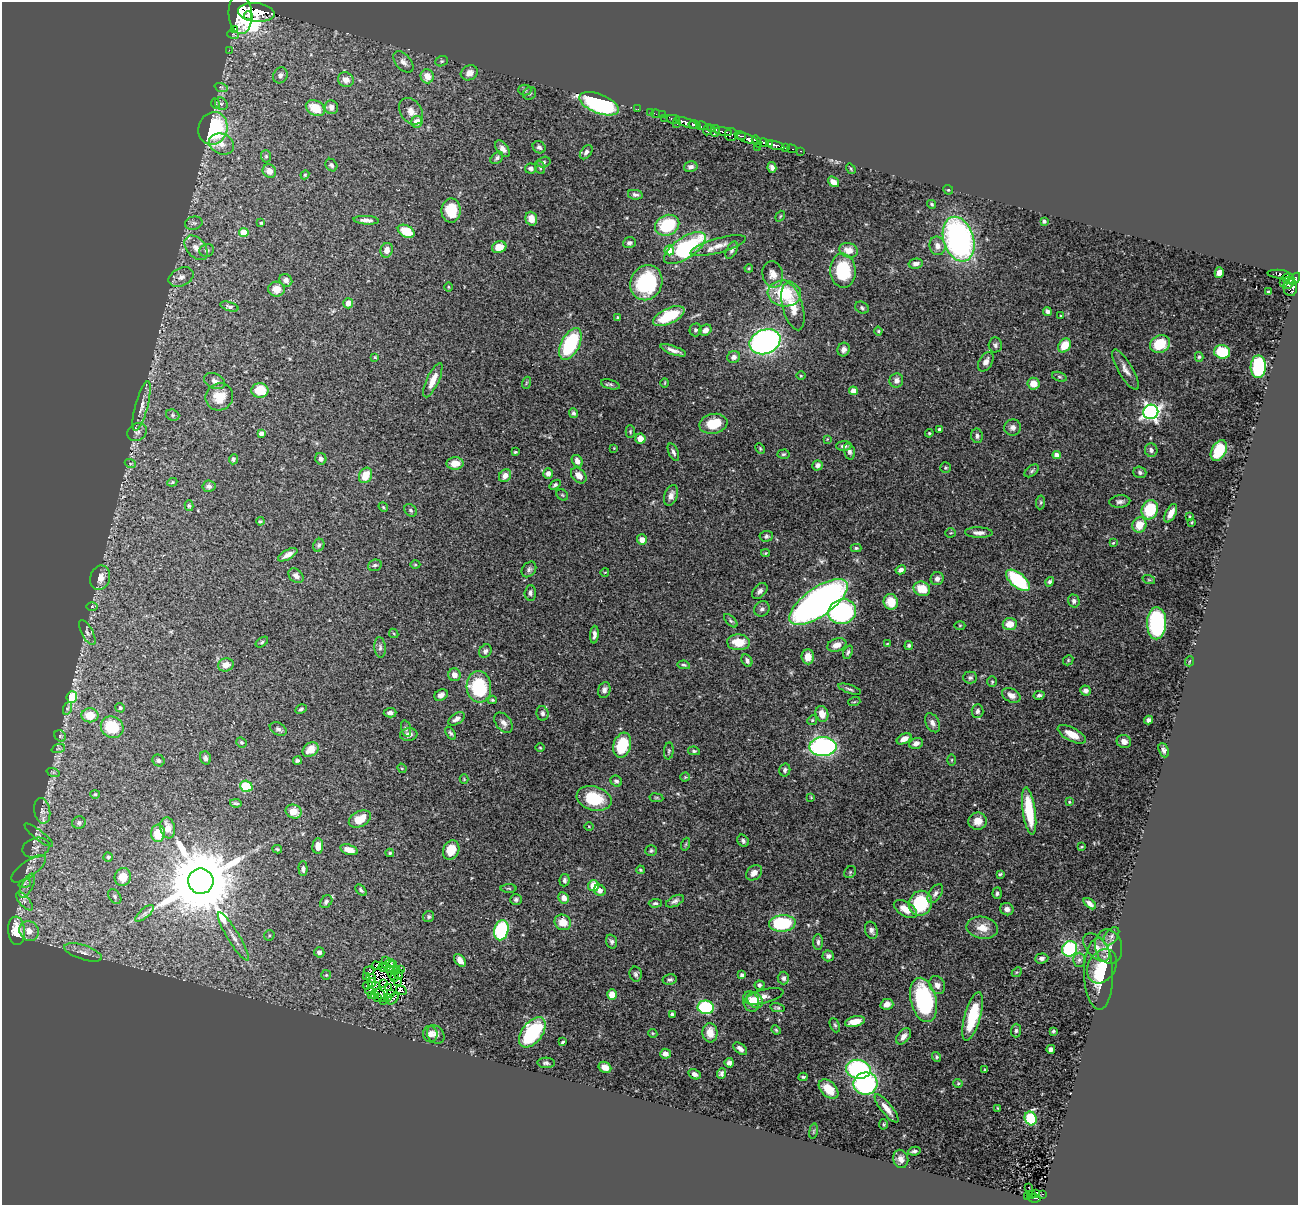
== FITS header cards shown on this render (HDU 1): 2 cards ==
NAXIS1  =                 1296
NAXIS2  =                 1203

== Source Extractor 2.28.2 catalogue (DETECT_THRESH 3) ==
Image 1296 x 1203 px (HDU 1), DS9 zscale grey, 1 PNG px = 1 image px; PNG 1300 x 1207 px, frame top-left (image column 1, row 1203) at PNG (2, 2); each listed source drawn as its Kron ellipse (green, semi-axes under 4 px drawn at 4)
Background 0.456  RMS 0.02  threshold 0.0607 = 3 sigma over >= 5 px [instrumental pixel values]
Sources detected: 482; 11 with non-positive FLUX_AUTO (blend fragments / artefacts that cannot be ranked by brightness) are neither listed nor drawn; the other 471 listed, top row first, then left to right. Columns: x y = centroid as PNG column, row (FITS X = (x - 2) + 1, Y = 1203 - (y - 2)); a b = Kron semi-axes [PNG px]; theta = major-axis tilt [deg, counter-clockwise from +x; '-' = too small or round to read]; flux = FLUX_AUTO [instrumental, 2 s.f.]
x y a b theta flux
256 12 18 9 -7 2800
240 14 20 11 -86 3400
249 16 4 4 - 430
234 30 4 3 - 12
233 34 6 3 -19 17
229 50 2 2 - 7.5
441 61 6 5 - 2.4
403 62 12 7 -48 7.6
469 73 9 7 28 9.6
280 75 8 7 - 5.9
427 76 7 6 - 17
346 80 8 7 - 8.6
221 87 7 4 -18 2.6
525 90 6 5 - 2.8
530 93 7 6 - 3.1
216 104 5 3 - 1.4
221 104 7 5 -46 3.5
599 104 21 9 -21 220
331 107 7 6 - 6.5
315 108 10 7 -29 28
638 109 2 2 - 10
411 111 14 10 -55 12
650 112 3 2 - 8.7
656 114 4 2 - 15
662 115 3 2 - 10
665 118 2 2 - 10
673 119 7 3 -13 72
417 122 6 5 - 15
687 123 13 4 -20 620
677 124 2 2 - 11
694 125 6 3 -14 380
702 126 6 3 -14 95
213 128 17 14 70 130
711 128 4 2 - 50
708 130 6 3 63 160
715 131 6 5 - 190
723 132 9 3 -11 190
731 135 6 6 - 190
740 136 6 2 -21 180
747 139 11 4 -17 620
757 141 6 3 -61 320
764 143 4 3 - 280
221 144 13 10 -23 12
769 144 4 3 - 96
775 145 9 4 -15 230
539 147 7 5 -35 4
758 147 2 2 - 4
785 148 3 3 - 54
503 149 9 5 -51 7.7
792 149 5 2 - 53
801 151 3 2 - 23
586 152 8 5 53 4
266 156 6 5 - 2.2
497 158 7 5 45 3.1
544 162 7 5 18 2.7
331 165 7 5 -55 3.1
691 167 7 5 14 4.8
772 167 5 4 - 4.5
531 168 6 5 - 3.8
540 168 6 5 - 2.1
851 169 6 3 -55 1.5
269 171 7 6 - 9.9
305 175 4 4 - 1.4
833 182 6 4 -40 9.9
948 190 5 4 - 1.6
635 195 7 5 -10 3.9
931 204 5 4 - 2
451 210 12 9 -89 43
780 216 6 3 53 1.2
531 219 7 5 -72 14
366 220 13 4 -4 5.6
1044 221 4 3 - 2.8
194 223 9 6 13 4.2
261 223 4 4 - 1.8
667 225 12 10 23 69
406 231 9 6 -27 34
244 232 5 4 - 33
959 239 23 15 -72 370
629 243 6 5 - 3.9
718 246 28 7 15 16
937 246 9 8 - 9.3
499 247 7 6 - 17
196 248 14 9 -50 12
685 248 24 10 34 160
207 250 7 6 - 3.6
387 250 7 6 - 9.2
669 250 5 5 - 38
732 250 9 5 64 3.5
848 250 9 7 -18 15
916 264 7 5 11 5.8
749 268 4 3 - 1.3
843 271 17 12 -86 72
1219 273 5 4 - 7.1
773 274 13 10 -75 12
1279 274 11 4 -5 110
181 277 13 9 26 9.2
1288 278 6 5 - 190
1295 279 7 4 54 260
286 280 7 6 - 6.5
1283 282 3 2 - 11
646 283 18 16 63 110
1289 283 7 3 42 150
448 287 5 3 - 1.3
1290 287 9 7 89 240
276 289 8 7 - 15
1268 292 4 2 - 1.7
784 293 17 13 -6 70
348 303 5 5 - 9.6
229 307 9 4 -17 3.7
793 307 24 10 -75 24
862 308 7 5 -31 2.9
1047 311 4 4 - 4.4
669 316 17 7 26 59
1061 316 4 3 - 1.5
618 318 3 3 - 1.7
696 330 6 6 - 2.9
705 330 6 5 - 9
878 331 4 4 - 1.7
765 342 16 12 22 480
570 344 17 9 62 96
1160 344 10 8 24 45
995 345 7 6 - 3.8
1065 345 8 5 57 26
673 350 13 3 -20 6.7
844 350 7 6 - 6.1
1222 352 8 6 -13 51
375 357 4 4 - 1.4
734 357 6 5 - 5
1199 357 5 4 - 1.9
986 362 10 6 61 7
1258 367 11 7 90 130
1126 370 23 7 -59 10
801 376 5 3 - 1.3
1059 377 7 4 -18 2.4
433 380 18 6 65 15
896 380 7 6 - 5.6
215 381 11 7 -25 7.6
526 383 6 3 71 1.5
665 383 5 3 - 1.1
610 384 9 4 -15 2.7
1033 384 6 6 - 16
260 391 8 7 - 36
853 391 4 4 - 12
219 397 14 13 - 28
142 406 26 6 75 12
1151 412 7 7 - 470
574 413 5 4 - 3.1
173 415 7 5 -21 2.9
713 424 14 10 10 36
1013 427 8 8 - 5.8
939 429 4 3 - 1.9
137 432 10 8 35 5.6
630 432 6 4 -90 1.8
261 433 4 4 - 6.3
929 433 4 4 - 1.5
977 436 7 6 - 3.8
640 438 5 5 - 14
827 439 3 3 - 1.1
844 446 8 4 1 4.5
614 448 3 3 - 0.87
760 448 6 4 -64 1.7
1151 450 7 6 - 4.9
1219 450 11 7 62 45
849 451 8 5 -75 4.4
515 452 3 3 - 1.5
673 452 9 4 -66 3.8
783 454 6 4 3 2.2
1057 455 4 4 - 11
233 459 5 4 - 3
321 459 6 5 - 4.7
577 461 6 5 - 7.7
130 463 5 3 - 1.5
455 463 8 6 1 16
818 465 5 5 - 4.3
945 468 5 5 - 2.1
1032 471 8 5 39 2.8
1140 472 6 5 - 3.5
548 474 5 5 - 6.8
365 475 8 6 62 23
579 475 9 6 -46 12
505 476 7 5 48 8.2
172 482 5 4 - 1.8
555 485 6 4 36 3
209 486 6 5 - 4.5
562 495 6 5 - 1.9
671 495 11 6 71 7.2
1041 502 7 4 84 2
1120 502 10 6 5 4.9
189 506 5 4 - 2.2
383 507 5 4 - 1.6
411 510 7 5 -47 2.9
1150 510 10 8 66 70
1171 513 10 5 62 12
1190 517 3 2 - 1.4
260 521 4 4 - 1.9
1192 522 3 2 - 1.4
1139 525 8 7 - 22
951 533 5 4 - 1.6
979 533 14 5 -2 6.9
766 536 7 5 4 3.2
642 540 5 5 - 10
1113 543 3 3 - 1.2
319 545 6 5 - 3
856 548 5 4 - 2.4
765 553 4 4 - 1.4
288 555 11 4 28 9.2
375 565 7 5 22 3
415 565 5 3 - 1.5
529 569 8 6 52 4.1
901 570 5 4 - 5.8
605 572 4 3 - 0.87
296 576 8 6 -42 5.9
100 578 12 10 72 15
937 579 7 6 - 5.7
1018 580 14 7 -39 110
1149 580 6 4 -19 1.7
1050 582 5 4 - 3.2
922 589 8 7 - 27
760 591 9 6 47 5.4
530 593 8 5 87 3.9
1074 601 6 5 - 3.3
819 602 34 14 35 780
891 602 8 7 - 26
92 606 6 4 0 1.8
762 609 8 7 - 4.6
842 612 14 12 18 230
731 621 8 4 -45 2.4
1157 623 16 9 88 150
1010 624 7 6 - 17
960 625 5 3 - 1.3
87 632 14 5 -63 5.2
394 633 5 3 - 1.4
594 635 9 4 86 5.8
262 642 7 3 37 2
738 642 11 8 -4 27
887 644 3 2 - 1
837 645 10 6 19 11
909 645 4 4 - 2.6
380 647 10 5 -86 4.3
485 651 7 5 56 3.6
848 652 7 4 67 2.9
808 657 7 6 - 15
1068 660 5 4 - 1.7
747 661 7 5 -61 4.7
1190 661 5 3 - 1.3
226 665 8 6 16 11
684 665 6 4 -10 2.3
454 675 6 6 - 8.9
970 678 7 6 - 3.2
992 682 5 4 - 1.8
479 687 16 12 -86 90
850 689 12 4 -19 3.2
604 690 8 6 71 5.5
1085 690 5 5 - 5.8
441 695 7 5 32 5.5
1011 695 10 6 -28 9.1
1039 695 5 3 - 3
72 697 6 5 - 76
492 700 4 3 - 1.7
854 702 6 3 18 1.6
68 708 6 4 70 2.4
120 708 5 4 - 1.8
301 709 6 4 28 2.5
977 711 7 6 - 4.5
390 713 6 4 3 5
542 713 7 6 - 4.3
822 714 8 6 -72 15
90 715 8 7 - 26
457 719 9 5 31 6
812 720 5 4 - 1.8
1148 720 4 4 - 4.3
504 723 11 7 -52 7.5
932 723 10 6 -61 6.5
112 727 12 10 -32 54
406 728 8 4 -75 2.6
278 729 9 6 -26 3.7
451 733 7 4 -56 2.5
409 734 9 6 7 6
1072 734 15 6 -27 20
60 736 6 5 - 2.5
904 739 8 5 28 10
1124 741 7 6 - 7.2
241 742 5 5 - 2
916 743 7 5 17 6.2
622 745 13 8 72 60
823 747 13 9 0 320
540 748 4 3 - 1.2
58 749 7 4 19 2.1
311 750 9 6 37 18
1164 750 7 5 -67 3.3
669 751 8 5 85 2.2
694 751 6 4 -9 2.3
205 758 7 5 -70 3.8
297 760 4 3 - 3.2
952 760 6 4 89 1.5
158 761 6 5 - 3.1
402 768 5 4 - 1.5
785 770 6 5 - 3.5
53 772 7 4 -18 2.6
685 777 4 4 - 1.3
464 779 4 4 - 1.2
616 781 6 5 - 3.8
246 786 6 5 - 57
95 794 4 4 - 1.5
811 797 4 4 - 1.2
594 798 18 12 -16 58
656 798 7 3 -8 1.7
1069 802 4 4 - 1.2
236 803 5 3 - 2.1
42 811 13 8 -80 7.7
294 811 8 6 -23 20
1029 811 24 6 -82 64
360 819 12 7 29 25
978 821 9 8 - 14
79 823 7 6 - 3.3
589 826 4 3 - 1
168 828 10 7 -80 13
158 833 8 7 - 34
39 835 18 5 -38 5.6
743 841 6 5 - 3.4
686 844 6 4 71 1.9
318 846 8 5 86 12
1081 847 3 3 - 1.3
36 848 14 9 16 10
277 849 5 3 - 2
349 850 9 5 -18 11
451 850 10 8 65 24
651 851 6 5 - 2.4
390 853 4 3 - 1.6
108 857 4 4 - 1.7
29 869 20 8 36 11
303 869 7 4 -88 4.1
640 870 4 3 - 1.6
850 872 6 5 - 2.3
754 873 9 6 42 9.1
1000 874 4 4 - 1.6
123 877 9 8 - 19
565 880 6 5 - 3.6
201 881 12 12 - 18000
25 883 6 4 18 2.3
27 886 13 5 63 8.1
593 886 5 5 - 19
509 888 8 3 -1 1.8
361 890 7 4 -49 3
600 890 6 5 - 7.7
997 893 6 4 85 3
935 894 11 6 56 5.1
115 896 8 5 -53 3.7
564 898 6 5 - 9
516 899 6 5 - 3.1
24 901 11 5 -50 6
675 901 9 5 27 4.4
326 902 7 5 49 3.7
655 903 6 4 5 2.3
920 903 13 11 67 82
1090 904 7 4 -39 5.6
905 909 13 7 -31 16
1007 909 7 6 - 6.5
145 913 11 4 40 4.9
429 916 6 5 - 2.5
563 922 8 7 - 18
782 923 13 8 4 100
982 928 16 11 -9 17
501 930 10 7 76 140
871 930 9 6 -72 4.6
16 931 14 8 -85 35
29 931 10 9 - 14
269 935 5 5 - 1.9
1111 936 10 6 54 5
233 937 28 6 -59 13
612 942 7 5 -71 3.6
818 942 8 5 89 3.8
1097 947 17 10 -49 14
1108 947 17 13 -76 16
1070 949 8 7 - 130
83 952 20 7 -18 11
319 952 5 5 - 5
828 956 6 5 - 4.5
1042 958 7 5 4 5
460 960 7 5 -49 8.8
1079 960 7 6 - 3.8
385 961 2 2 - 0.91
390 963 4 3 - 3.4
377 966 5 2 - 0.84
1102 966 18 13 59 34
383 967 4 2 - 0.99
390 967 7 2 43 0.091
394 970 3 3 - 0.73
397 970 3 2 - 0.53
401 970 3 2 - 0.31
369 971 5 3 - 1.9
1017 972 5 4 - 1.7
391 973 7 2 -75 0.7
636 974 7 6 - 3.5
1098 974 36 14 -88 51
326 975 5 5 - 1.5
399 975 5 3 - 1.2
742 975 4 3 - 3.5
366 977 3 2 - 1.4
371 978 5 2 - 0.48
395 978 4 2 - 1.4
783 978 6 6 - 4
670 980 7 5 11 3.3
397 981 4 2 - 0.61
372 983 4 3 - 0.4
383 983 3 2 - 2.2
368 985 5 4 - 1.6
759 985 5 4 - 3.5
937 985 9 7 -63 7.1
376 986 4 3 - 0.05
388 987 4 2 - 0.57
401 990 5 2 - 3.9
370 991 4 2 - 0.35
390 994 3 2 - 0.32
375 995 3 2 - 0.15
381 995 7 4 -52 1.8
612 995 5 5 - 16
372 996 4 3 - 0.92
764 996 20 7 14 8.7
377 998 2 2 - 0.039
387 998 4 2 - 1.3
393 999 7 2 50 0.89
755 1000 9 7 -45 9.2
924 1000 22 13 -76 150
384 1001 3 2 - 2.2
751 1002 10 7 -73 12
887 1004 6 5 - 7.6
706 1007 8 7 - 110
777 1008 7 4 -11 2.2
672 1014 4 3 - 2.5
973 1016 25 8 74 60
855 1022 10 5 14 18
835 1025 7 4 -67 2.6
776 1030 5 4 - 1.8
1016 1031 7 5 88 3
1053 1031 4 3 - 2
532 1032 17 10 52 100
653 1033 5 4 - 1.3
710 1033 10 7 -87 18
430 1034 8 7 - 6.7
436 1034 10 8 -54 7.4
903 1036 9 6 51 7.1
563 1042 4 2 - 1.8
740 1049 8 5 -40 5.7
1051 1049 4 4 - 4.4
665 1054 5 5 - 7.1
936 1057 5 4 - 1.9
546 1063 8 5 -3 3.4
729 1063 5 4 - 4.1
605 1067 7 5 -32 9.3
858 1069 12 9 -9 170
985 1070 3 2 - 1.2
722 1073 5 4 - 3.5
694 1074 6 4 -29 4.5
803 1077 4 3 - 1.8
866 1083 12 11 - 210
958 1083 4 4 - 1.5
828 1089 12 7 -44 23
886 1108 17 5 -51 13
998 1108 3 2 - 1.2
1031 1118 7 6 - 66
883 1124 5 4 - 1.7
813 1131 8 3 81 1.9
914 1151 6 4 10 3.1
901 1159 9 7 -76 7.6
1029 1187 2 2 - 0.84
1035 1193 2 2 - 1.1
1031 1194 3 2 - 2.6
1042 1194 4 3 - 17
1028 1197 3 2 - 5.6
1034 1198 7 3 -9 36
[11 non-positive-flux detections neither listed nor drawn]